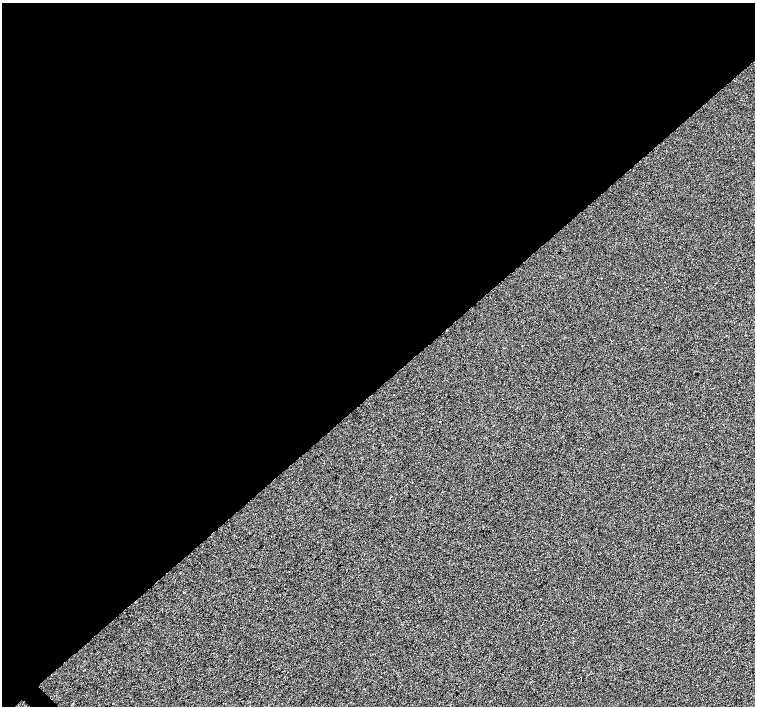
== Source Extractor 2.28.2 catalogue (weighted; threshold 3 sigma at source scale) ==
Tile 2 of 4 x 4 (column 2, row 1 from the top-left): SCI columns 1510-3014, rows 4441-5848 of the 6025 x 5999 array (HDU 1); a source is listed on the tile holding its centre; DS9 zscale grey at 2 x 2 block average (1 PNG px = mean of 2 x 2 image px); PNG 757 x 708 px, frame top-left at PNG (2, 3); no overlay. Shown black and unused: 55% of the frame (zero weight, under 2 of 3 exposures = <1% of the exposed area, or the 3 px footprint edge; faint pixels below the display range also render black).
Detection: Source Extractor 2.28.2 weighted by HDU 2 'WHT'; one run over the whole footprint, this tile lists its part. Background 9.28e-04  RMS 0.0056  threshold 0.0254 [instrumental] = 3 sigma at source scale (4.5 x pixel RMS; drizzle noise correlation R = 1.50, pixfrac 1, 0.0396/0.0396 arcsec/px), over >= 5 px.
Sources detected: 3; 1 cosmic-ray / hot-pixel residue — not listed; the other 2 listed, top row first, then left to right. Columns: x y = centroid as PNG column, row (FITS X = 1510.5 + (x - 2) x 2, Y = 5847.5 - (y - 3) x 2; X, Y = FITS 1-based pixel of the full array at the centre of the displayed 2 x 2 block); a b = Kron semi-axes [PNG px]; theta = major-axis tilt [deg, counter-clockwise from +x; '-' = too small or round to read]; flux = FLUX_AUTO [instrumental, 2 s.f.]
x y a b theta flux
440 421 2 2 - 1.1
113 703 2 2 - 0.4